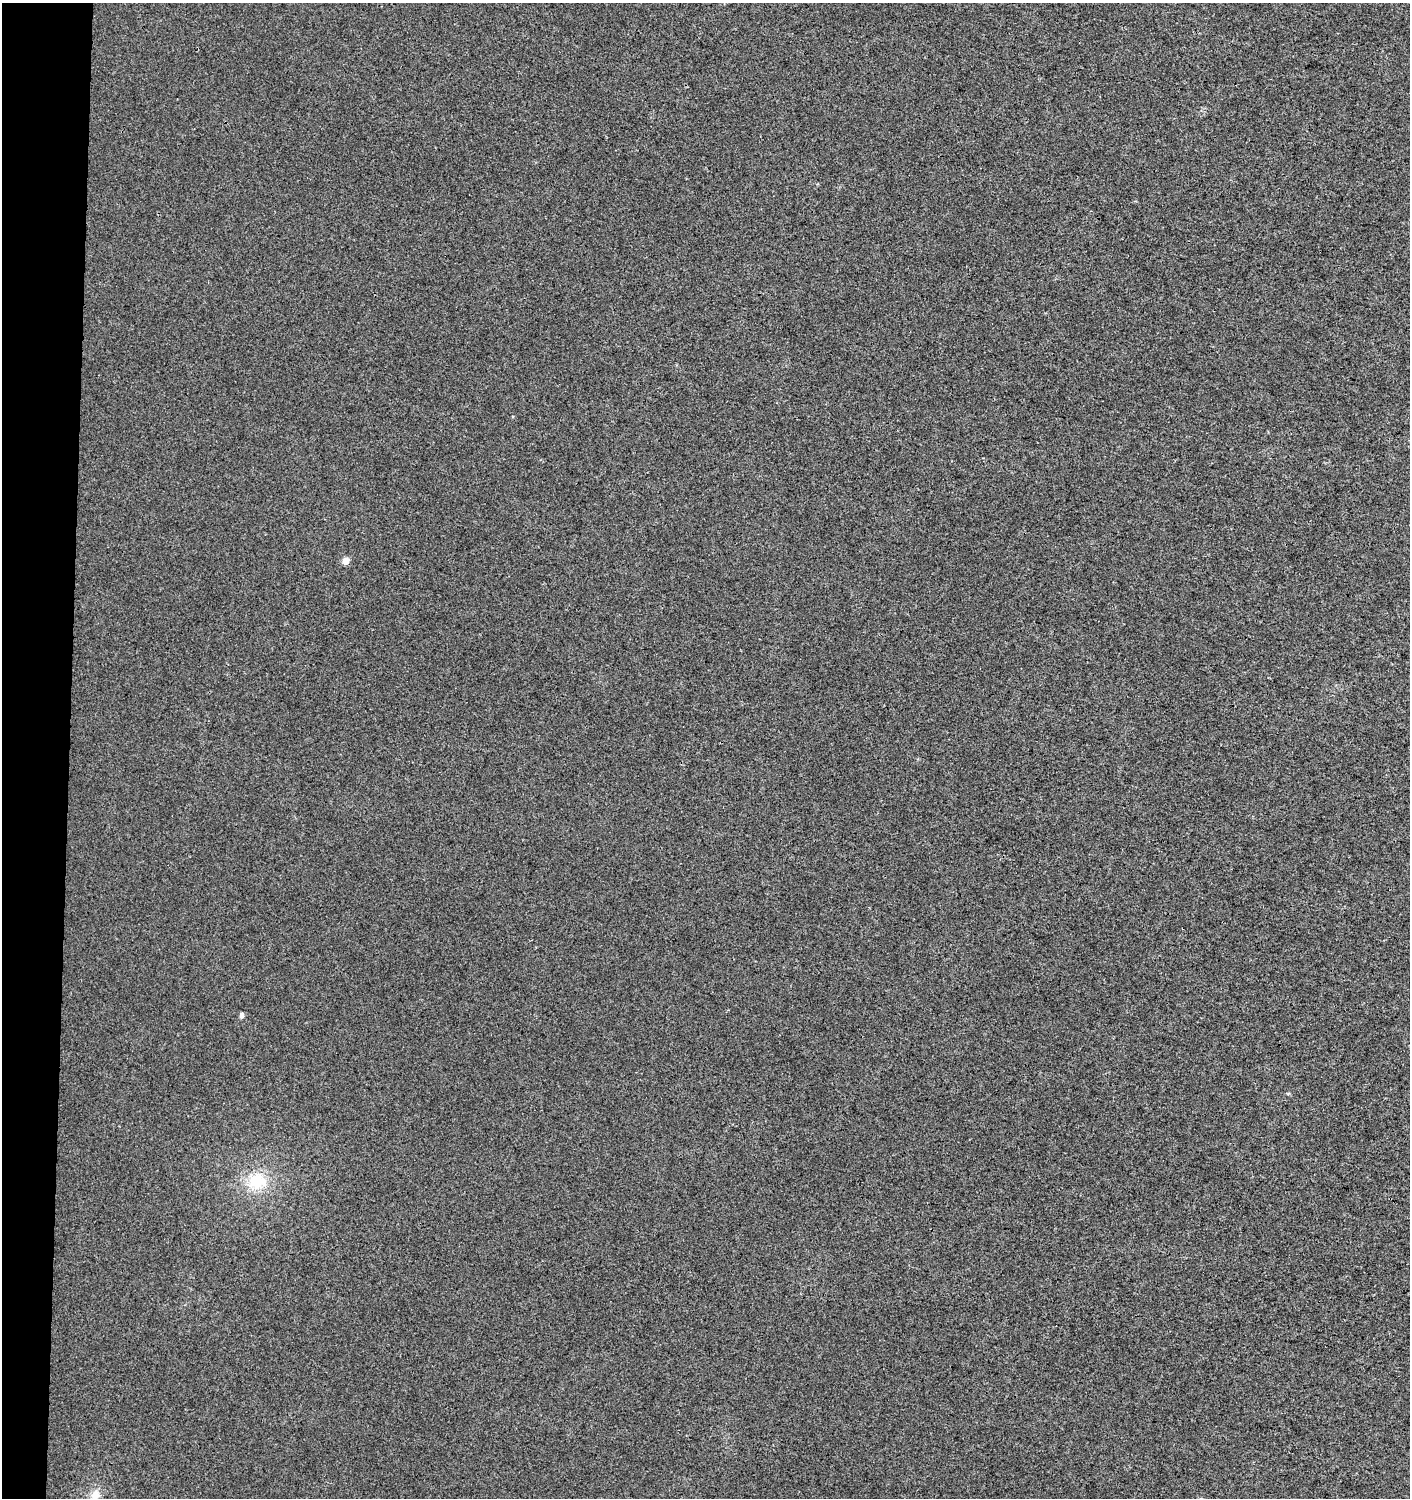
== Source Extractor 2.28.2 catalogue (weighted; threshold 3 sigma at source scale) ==
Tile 4 of 3 x 3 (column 1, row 2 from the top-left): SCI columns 228-1635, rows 1507-3002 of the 4737 x 4499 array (HDU 1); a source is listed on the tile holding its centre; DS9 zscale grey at full resolution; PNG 1412 x 1500 px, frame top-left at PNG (2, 3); no overlay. Shown black and unused: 5% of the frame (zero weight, under 3 of 4 exposures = <1% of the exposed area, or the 3 px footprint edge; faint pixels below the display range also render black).
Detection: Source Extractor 2.28.2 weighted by HDU 2 'WHT'; one run over the whole footprint, this tile lists its part. Background 0.00118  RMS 0.0033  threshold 0.0149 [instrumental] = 3 sigma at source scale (4.5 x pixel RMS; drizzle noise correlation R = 1.50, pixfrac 1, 0.0396/0.0396 arcsec/px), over >= 5 px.
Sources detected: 4; all 4 listed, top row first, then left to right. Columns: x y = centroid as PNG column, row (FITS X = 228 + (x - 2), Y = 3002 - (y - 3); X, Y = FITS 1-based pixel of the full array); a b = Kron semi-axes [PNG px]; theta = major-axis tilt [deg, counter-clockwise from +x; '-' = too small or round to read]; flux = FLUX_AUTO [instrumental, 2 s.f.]
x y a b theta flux
346 561 5 5 - 4.4
241 1015 7 5 84 0.85
257 1181 23 20 6 11
95 1495 14 11 72 3.4
Isophote crosses this tile's border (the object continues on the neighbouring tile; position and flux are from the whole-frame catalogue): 1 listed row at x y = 95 1495